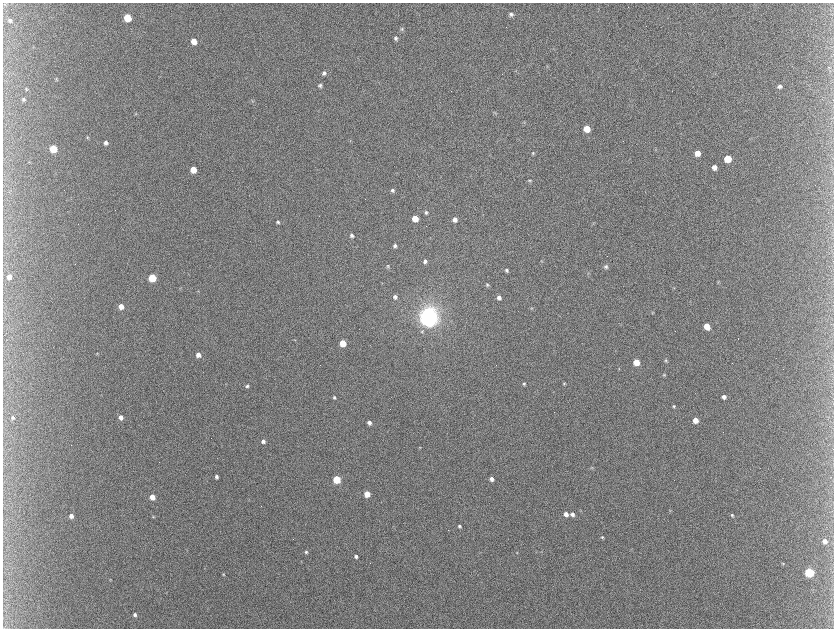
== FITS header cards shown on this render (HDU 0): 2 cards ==
NAXIS1  =                 1663 / length of data axis 1
NAXIS2  =                 1252 / length of data axis 2

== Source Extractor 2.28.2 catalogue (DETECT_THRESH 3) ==
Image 1663 x 1252 px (HDU 0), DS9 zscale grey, zoomed out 1/2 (1 PNG px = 2 x 2 image px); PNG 836 x 630 px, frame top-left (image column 2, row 1251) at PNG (3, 3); no overlay
Background 378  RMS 12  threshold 36.3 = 3 sigma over >= 5 px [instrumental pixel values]
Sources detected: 116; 15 cannot appear on this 1/2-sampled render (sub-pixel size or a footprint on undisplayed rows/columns) and are not listed; the other 101 listed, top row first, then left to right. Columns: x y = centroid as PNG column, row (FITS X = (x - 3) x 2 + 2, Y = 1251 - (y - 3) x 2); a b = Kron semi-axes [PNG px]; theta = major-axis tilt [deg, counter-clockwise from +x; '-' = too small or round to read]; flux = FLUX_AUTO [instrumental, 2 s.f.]
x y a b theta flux
511 14 5 5 - 6.9e+03
127 18 5 5 - 9.5e+04
10 21 5 5 - 5.2e+03
402 29 5 5 - 4.0e+03
396 38 5 4 - 5.4e+03
194 41 5 4 - 3.1e+04
547 66 3 3 - 1.8e+03
829 67 4 2 - 1.3e+03
324 73 5 4 - 5.9e+03
56 79 6 3 -78 3.0e+03
320 85 5 5 - 6.1e+03
780 86 6 5 - 7.3e+03
26 89 4 4 - 2.7e+03
23 99 4 4 - 4.0e+03
495 113 5 3 - 2.5e+03
136 114 3 3 - 2.1e+03
524 123 4 3 - 2.4e+03
587 129 5 5 - 4.9e+04
87 137 5 3 - 2.9e+03
350 140 3 2 - 1.5e+03
106 143 5 4 - 7.9e+03
53 149 5 4 - 1.0e+05
655 149 3 2 - 1.4e+03
533 153 5 3 - 2.5e+03
697 153 5 5 - 2.4e+04
728 159 5 5 - 6.6e+04
29 162 3 2 - 1.4e+03
714 167 4 4 - 1.5e+04
193 170 5 4 - 4.9e+04
530 180 4 4 - 3.0e+03
392 190 5 4 - 6.0e+03
426 212 4 4 - 4.7e+03
415 218 5 4 - 4.6e+04
455 220 5 4 - 1.2e+04
278 222 4 4 - 4.7e+03
593 223 5 2 - 1.8e+03
352 235 5 4 - 6.4e+03
430 238 3 2 - 1.0e+03
395 246 4 4 - 6.2e+03
425 261 5 4 - 6.3e+03
542 261 4 3 - 2.2e+03
388 266 6 4 -64 3.8e+03
606 267 5 5 - 5.0e+03
506 270 4 3 - 4.4e+03
588 273 4 2 - 1.6e+03
9 277 4 4 - 1.5e+04
152 278 5 4 - 1.3e+05
718 282 4 3 - 2.5e+03
487 284 5 4 - 3.6e+03
180 288 5 3 - 2.2e+03
674 288 4 3 - 1.6e+03
395 297 5 4 - 6.5e+03
499 298 4 4 - 9.6e+03
121 306 4 4 - 2.5e+04
531 308 4 3 - 2.1e+03
652 312 4 3 - 2.1e+03
428 318 6 6 - 3.4e+06
707 326 5 4 - 3.3e+04
422 331 6 4 52 3.9e+03
343 343 4 4 - 6.7e+04
97 353 4 3 - 1.8e+03
198 355 4 4 - 1.5e+04
666 360 4 4 - 3.0e+03
636 362 4 4 - 5.4e+04
619 369 3 3 - 1.4e+03
664 375 4 3 - 2.8e+03
564 383 4 3 - 2.6e+03
524 384 4 4 - 4.0e+03
247 386 4 4 - 4.7e+03
724 397 4 4 - 7.9e+03
334 398 4 3 - 3.8e+03
674 406 3 3 - 3.7e+03
121 417 4 4 - 1.4e+04
13 418 4 4 - 4.5e+03
695 420 4 4 - 2.4e+04
369 423 4 4 - 8.5e+03
263 441 4 4 - 8.1e+03
420 447 4 2 - 1.3e+03
592 468 4 3 - 2.2e+03
216 477 4 3 - 6.1e+03
337 479 4 4 - 1.3e+05
491 479 4 4 - 9.5e+03
367 494 4 4 - 5.6e+04
152 497 4 4 - 4.1e+04
670 510 5 3 - 1.9e+03
566 514 4 4 - 1.6e+04
572 514 4 4 - 9.3e+03
732 515 4 3 - 3.8e+03
71 516 4 4 - 1.3e+04
153 517 4 3 - 2.0e+03
459 526 4 3 - 4.6e+03
602 537 4 4 - 3.1e+03
825 541 6 5 - 1.2e+04
306 552 4 4 - 3.9e+03
517 552 3 3 - 1.4e+03
356 556 4 3 - 6.3e+03
783 564 4 3 - 1.9e+03
809 572 5 4 - 2.3e+05
223 574 4 3 - 2.0e+03
110 580 4 2 - 1.4e+03
135 615 4 3 - 6.5e+03
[15 sub-pixel or undisplayed-footprint detections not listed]